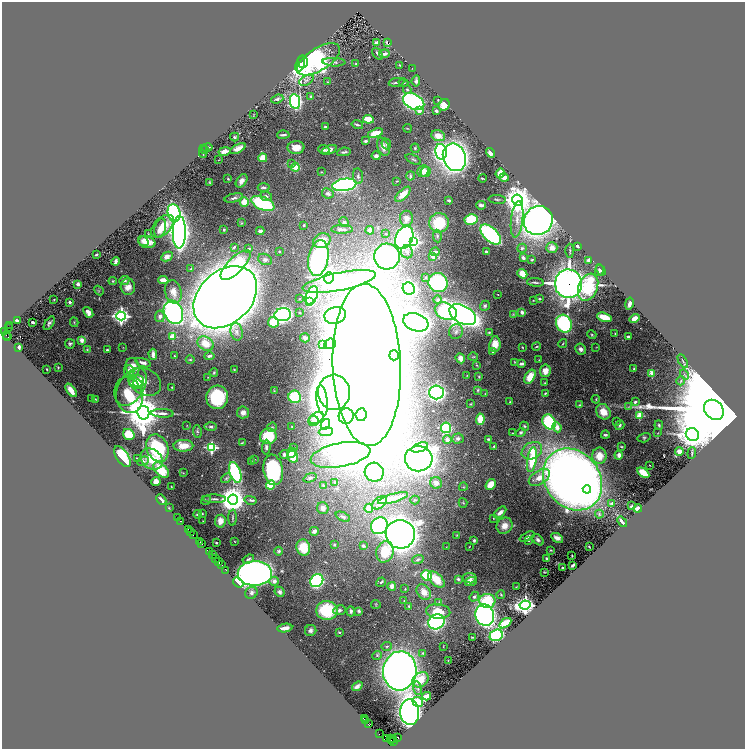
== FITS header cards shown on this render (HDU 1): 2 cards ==
NAXIS1  =                 1486
NAXIS2  =                 1494

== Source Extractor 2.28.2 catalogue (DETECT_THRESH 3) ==
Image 1486 x 1494 px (HDU 1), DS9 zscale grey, zoomed out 1/2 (1 PNG px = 2 x 2 image px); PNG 747 x 751 px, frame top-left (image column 2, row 1494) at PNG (2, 2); each listed source drawn as its Kron ellipse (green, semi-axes under 4 px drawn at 4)
Background 0.506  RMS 0.022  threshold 0.0666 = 3 sigma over >= 5 px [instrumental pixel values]
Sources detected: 496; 29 cannot appear on this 1/2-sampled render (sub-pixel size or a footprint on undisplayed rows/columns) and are neither listed nor drawn; the other 467 listed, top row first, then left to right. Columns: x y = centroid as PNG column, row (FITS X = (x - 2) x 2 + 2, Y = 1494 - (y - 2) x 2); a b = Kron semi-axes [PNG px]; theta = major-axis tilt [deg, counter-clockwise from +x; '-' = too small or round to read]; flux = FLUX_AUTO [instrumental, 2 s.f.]
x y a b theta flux
387 42 4 2 - 8.5
376 43 4 3 - 11
378 54 7 2 -53 8.1
384 54 5 3 - 18
318 59 24 11 32 1500
303 62 6 5 - 620
334 62 11 3 -3 11
300 64 9 4 72 550
356 64 3 2 - 4
400 65 4 2 - 3.5
412 69 3 1 - 1.5
306 80 8 4 27 14
416 81 5 3 - 10
328 82 3 2 - 3.1
396 82 8 2 7 8.2
403 83 5 3 - 4.8
407 89 4 3 - 6.5
311 96 3 2 - 4.6
277 99 6 3 21 8.9
438 100 4 3 - 3.3
295 101 7 5 -81 740
414 102 11 7 -29 980
444 105 6 5 - 57
419 110 4 3 - 24
436 111 3 2 - 9.9
254 114 3 2 - 1.6
368 119 5 3 - 98
357 125 6 2 -14 6.5
325 127 2 2 - 14
407 128 4 2 - 2.6
376 133 8 4 18 70
283 135 6 2 3 9.9
438 136 7 5 -16 41
235 137 4 3 - 5.7
366 141 4 3 - 9.1
386 144 5 4 - 7.6
207 147 5 3 - 9.1
296 147 8 6 3 49
383 147 9 5 -66 37
415 148 5 4 - 6.5
205 149 3 2 - 5.3
238 149 8 3 28 37
324 149 5 4 - 11
329 150 8 4 21 20
203 151 7 3 88 8.8
224 151 6 3 13 31
344 152 7 2 9 8.8
441 152 8 5 -78 870
491 153 5 4 - 22
376 156 4 4 - 17
454 157 14 11 -69 3300
263 158 4 4 - 66
413 159 8 3 -24 7.6
219 160 3 1 - 1.1
292 163 3 3 - 4.7
295 167 4 3 - 87
423 171 6 5 - 33
322 172 3 2 - 2.9
426 172 5 5 - 32
500 173 5 4 - 50
358 176 8 5 -83 14
410 176 5 3 - 6
483 178 4 1 - 5.1
504 178 5 3 - 33
228 179 2 2 - 3.6
242 181 7 5 55 22
397 181 3 2 - 2.4
210 182 4 3 - 3.4
344 185 12 6 9 820
264 187 6 3 -2 9.6
328 193 6 5 - 13
403 194 9 4 43 41
266 196 6 4 -8 11
234 198 9 3 15 12
497 199 9 2 -4 5.7
449 200 3 2 - 7.1
517 200 5 5 - 7300
244 202 4 4 - 76
263 203 12 6 -23 380
481 205 5 3 - 10
174 213 9 6 -78 670
407 218 8 6 89 38
471 219 6 5 - 160
517 219 18 6 83 47
538 221 15 14 - 2800
344 222 5 4 - 9.3
241 223 3 3 - 3.6
439 223 10 10 - 170
304 225 2 2 - 5.7
162 226 14 8 44 61
160 228 10 5 75 33
342 229 11 4 0 20
224 230 2 2 - 19
370 230 4 4 - 21
260 231 4 3 - 13
179 232 16 6 89 3700
148 234 2 2 - 1.5
386 234 4 3 - 3.6
491 234 12 6 -44 760
437 236 6 3 -83 7.8
404 238 12 8 64 1100
143 241 5 4 - 16
322 241 9 7 21 78
147 242 9 6 -14 49
413 242 4 4 - 390
577 246 3 2 - 9.8
234 247 4 2 - 5.8
522 248 5 4 - 7.1
552 248 5 5 - 26
248 249 4 3 - 4.2
279 251 2 2 - 6.3
570 251 7 2 90 5.3
407 252 6 6 - 18
435 252 5 2 - 9.6
486 252 3 3 - 7.4
96 254 3 2 - 10
167 256 6 4 27 21
387 256 13 13 - 880
432 256 4 3 - 22
318 258 18 10 80 980
523 258 3 2 - 11
265 259 7 5 -21 14
532 260 3 2 - 4.5
589 260 4 3 - 15
115 261 4 3 - 19
235 265 19 8 45 240
191 269 2 2 - 2.5
601 270 6 3 -59 7
599 271 5 4 - 9.9
522 274 5 3 - 81
425 277 3 3 - 3.2
329 278 6 4 83 4000
124 280 5 4 - 13
163 280 5 3 - 25
113 281 4 3 - 4.7
339 282 37 9 11 700
535 282 8 2 -4 7.2
438 283 10 9 - 400
78 284 3 3 - 12
568 284 14 13 - 5300
128 287 8 7 - 44
588 287 14 9 67 280
409 289 6 6 - 700
99 290 5 1 - 2.9
173 292 12 8 -76 33
498 294 2 1 - 1.7
312 295 9 5 66 660
225 297 36 26 43 12000
299 299 3 2 - 2.5
539 299 3 2 - 4.9
54 300 2 2 - 3.3
438 300 4 4 - 7.1
533 300 2 2 - 2.9
309 301 3 3 - 51
70 302 2 2 - 34
629 304 6 3 77 19
485 306 5 4 - 9.4
446 311 11 8 -26 380
88 312 6 4 -51 28
173 312 12 9 -66 990
522 312 3 2 - 17
300 313 4 3 - 3
513 314 4 2 - 4
283 315 8 6 10 1400
335 315 11 8 13 1700
463 315 14 9 -30 3900
121 316 4 4 - 1700
160 316 6 5 - 21
604 317 7 3 -17 97
635 319 5 4 - 31
17 320 4 2 - 7
33 322 3 2 - 9.9
74 322 5 3 - 4.1
273 322 5 5 - 62
416 322 13 8 -18 2200
49 323 8 4 56 12
564 324 9 7 -65 520
9 325 2 1 - 1.8
9 327 2 1 - 0.9
3 331 2 2 - 46
237 332 9 6 -79 23
456 332 7 7 - 20
489 332 4 3 - 4.2
615 333 3 2 - 3.2
6 335 2 2 - 11
592 335 5 3 - 5.1
8 337 2 1 - 14
172 337 3 3 - 130
628 337 3 2 - 11
305 338 5 4 - 17
82 340 3 3 - 35
563 343 4 2 - 3.5
70 344 5 4 - 8.5
206 344 8 6 -32 71
330 344 6 5 - 51
495 344 8 5 84 61
323 345 3 2 - 4.1
537 346 4 2 - 3.9
19 347 3 2 - 14
123 347 3 2 - 1.5
522 347 3 2 - 3.3
596 347 3 2 - 1.4
581 349 6 5 - 17
87 350 4 4 - 5.1
107 350 3 3 - 6.8
492 352 2 2 - 4
153 354 5 3 - 23
394 355 5 5 - 400
174 356 3 2 - 2.9
209 356 5 3 - 12
473 357 5 3 - 4.1
460 358 5 4 - 24
190 360 4 3 - 5.2
539 360 2 2 - 1.9
683 361 7 2 -59 6.4
514 362 4 3 - 2.9
143 363 8 3 -17 21
521 364 4 2 - 13
367 365 81 34 -88 21000
476 365 3 3 - 3.8
58 367 2 2 - 3.2
133 367 9 6 -77 61
634 368 3 3 - 4.8
47 369 2 2 - 3.9
234 369 3 2 - 2.9
129 371 6 5 - 29
545 371 6 5 - 44
214 373 4 3 - 5.4
652 373 3 3 - 130
685 374 5 2 - 4.9
467 375 2 2 - 1.7
208 377 2 2 - 1.5
479 377 3 3 - 4
530 377 7 5 61 81
681 381 4 3 - 6.3
138 382 7 5 -86 99
145 382 17 13 -29 68
135 383 7 3 -10 83
545 383 3 3 - 3.3
131 387 21 12 58 69
172 387 2 2 - 3.1
71 390 8 3 -54 34
478 390 4 3 - 4.5
274 391 4 2 - 3.2
334 392 17 16 - 6100
437 392 7 7 - 840
545 393 3 2 - 3.8
485 394 2 2 - 1.8
129 395 18 13 -74 340
217 397 12 11 - 250
295 397 6 6 - 300
92 399 2 1 - 2.2
95 399 3 2 - 2.3
596 399 4 3 - 4
322 400 15 5 -82 1300
510 402 3 2 - 2.9
635 402 4 3 - 11
471 404 4 2 - 3.3
579 405 4 3 - 5.4
629 407 4 3 - 3.5
714 410 11 9 -46 170000
243 412 6 6 - 25
603 412 8 6 -57 65
143 413 7 6 - 17000
162 413 11 3 -2 18
361 415 6 5 - 1000
639 415 3 3 - 140
346 416 8 7 - 610
316 418 8 5 29 18
480 419 6 4 84 77
313 421 5 5 - 13
616 421 2 2 - 3.8
549 422 8 6 -61 340
325 424 6 4 59 9.3
187 425 3 2 - 1.7
620 425 5 2 - 5.7
659 425 5 3 - 8
525 426 5 4 - 6.4
211 427 6 4 0 11
272 427 5 4 - 7.8
292 427 3 3 - 4.9
557 427 5 4 - 33
446 428 5 5 - 240
197 431 6 4 -81 6.4
326 432 7 4 4 16
521 432 5 4 - 11
512 433 3 2 - 2.4
658 433 4 2 - 2.6
129 434 6 5 - 110
692 434 7 6 - 9300
605 435 4 3 - 6.9
268 436 8 7 - 180
644 438 6 4 15 7.6
447 439 4 4 - 21
458 439 6 5 - 12
488 439 3 2 - 5.6
242 443 3 2 - 3.4
183 446 10 6 1 72
494 446 2 2 - 2.9
211 447 4 3 - 570
266 447 7 4 89 11
294 447 3 2 - 2.8
420 447 9 4 20 96
621 447 3 2 - 3.4
157 448 14 10 -68 370
532 451 11 8 29 55
679 452 4 4 - 18
291 453 5 4 - 29
692 453 5 2 - 5.3
284 454 4 4 - 12
340 455 30 12 10 660
619 455 4 3 - 31
293 456 6 5 - 84
599 456 8 7 - 58
122 457 12 6 -56 180
138 459 3 2 - 4.3
152 459 12 9 -38 90
254 459 4 3 - 3.8
419 459 14 12 -2 3100
532 460 12 4 81 140
143 461 6 4 22 12
251 462 4 3 - 4.4
649 465 2 1 - 2.4
161 470 9 5 -47 99
273 470 15 9 -80 380
235 472 11 5 -70 520
374 472 9 9 - 170
183 473 3 2 - 2.6
643 473 7 4 -34 84
226 478 6 4 42 7.4
310 478 7 4 18 10
539 478 12 6 33 45
573 479 33 27 -53 4600
156 482 4 4 - 30
335 482 3 3 - 3
436 483 6 5 - 15
491 484 6 4 55 45
271 485 5 4 - 120
323 485 4 3 - 3.3
171 487 2 2 - 2
463 487 4 2 - 3.4
587 489 4 4 - 970
393 498 15 4 16 44
214 499 11 3 -1 13
161 500 6 3 -46 24
206 500 5 3 - 5.2
233 500 5 5 - 8300
251 500 6 4 -15 9.4
415 500 5 2 - 2.6
380 503 8 5 37 28
463 503 5 3 - 4
612 503 3 3 - 9.2
631 506 3 2 - 5.7
169 508 2 2 - 2.7
323 508 6 5 - 21
369 508 4 4 - 43
638 509 4 3 - 25
500 512 7 3 43 20
202 513 3 2 - 3.9
197 514 4 3 - 7.3
599 514 4 4 - 4.6
343 517 8 3 -23 9.7
177 518 2 1 - 15
233 518 8 2 87 6.2
493 518 2 2 - 2.2
180 521 2 1 - 4.8
203 521 2 1 - 1.3
220 521 6 5 - 38
622 522 6 2 -51 18
379 526 9 8 - 510
504 526 8 7 - 38
188 530 2 1 - 16
314 531 4 3 - 17
190 532 2 1 - 19
193 534 2 1 - 29
400 534 14 14 - 4400
457 535 4 3 - 3.1
527 537 8 3 25 14
557 538 6 4 -31 25
474 540 4 4 - 7.6
529 540 4 3 - 3.6
538 540 7 4 -45 13
235 541 2 1 - 1.9
200 542 2 2 - 12
216 543 2 2 - 5.6
202 544 2 2 - 40
334 545 4 3 - 6
363 546 4 3 - 8.3
446 547 2 2 - 1.3
469 547 2 1 - 2
589 547 2 1 - 2.5
303 548 8 7 - 110
550 550 4 3 - 3.5
279 551 4 4 - 7.9
209 552 2 2 - 14
385 552 11 8 74 150
212 555 3 1 - 43
572 555 2 1 - 2.3
216 558 2 1 - 2.7
546 558 4 2 - 8.3
248 559 6 3 20 7.5
418 559 6 4 20 11
219 562 3 2 - 160
221 565 2 2 - 7.3
572 565 3 2 - 13
562 568 2 2 - 4.6
226 570 2 1 - 12
545 572 4 2 - 3.2
255 573 17 12 1 2200
426 575 5 5 - 160
470 578 7 5 -9 17
436 579 10 5 -44 84
458 579 2 2 - 5.5
274 581 5 4 - 16
317 581 7 6 - 620
238 582 6 3 -36 310
381 582 5 2 - 6.8
471 582 6 4 20 23
392 586 4 4 - 20
516 587 4 2 - 2.5
405 589 2 2 - 4
280 592 5 4 - 11
424 592 8 6 -53 49
251 593 6 5 - 14
501 595 4 3 - 4.7
474 597 5 3 - 9.1
404 601 4 2 - 2.5
487 601 8 7 - 190
439 602 3 3 - 3.1
376 604 5 1 - 2.1
525 605 5 4 - 2700
409 606 4 3 - 4.1
327 610 11 9 -5 270
339 610 6 5 - 14
351 611 5 4 - 11
359 611 3 3 - 6.6
438 611 12 7 -4 80
485 615 11 9 -71 1800
436 622 8 7 - 1000
505 623 7 4 34 110
285 628 7 3 8 24
311 631 6 5 - 15
339 632 3 2 - 5.4
496 635 7 5 22 530
472 637 3 1 - 3.4
387 646 5 4 - 6.7
443 646 3 1 - 1.6
423 653 3 3 - 5.7
377 655 5 4 - 6.1
448 660 2 1 - 2.5
400 671 19 16 84 4100
420 680 9 6 38 80
357 686 6 3 37 14
418 688 7 4 -73 9.5
427 696 4 3 - 49
418 702 5 4 - 79
410 712 13 9 -86 3200
364 719 2 1 - 12
365 720 2 1 - 69
369 724 2 1 - 6
379 734 2 1 - 27
398 738 2 2 - 52
387 739 2 1 - 15
390 739 2 1 - 5.2
393 740 2 1 - 32
391 741 2 1 - 23
394 742 2 1 - 20
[29 sub-pixel or undisplayed-footprint detections neither listed nor drawn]